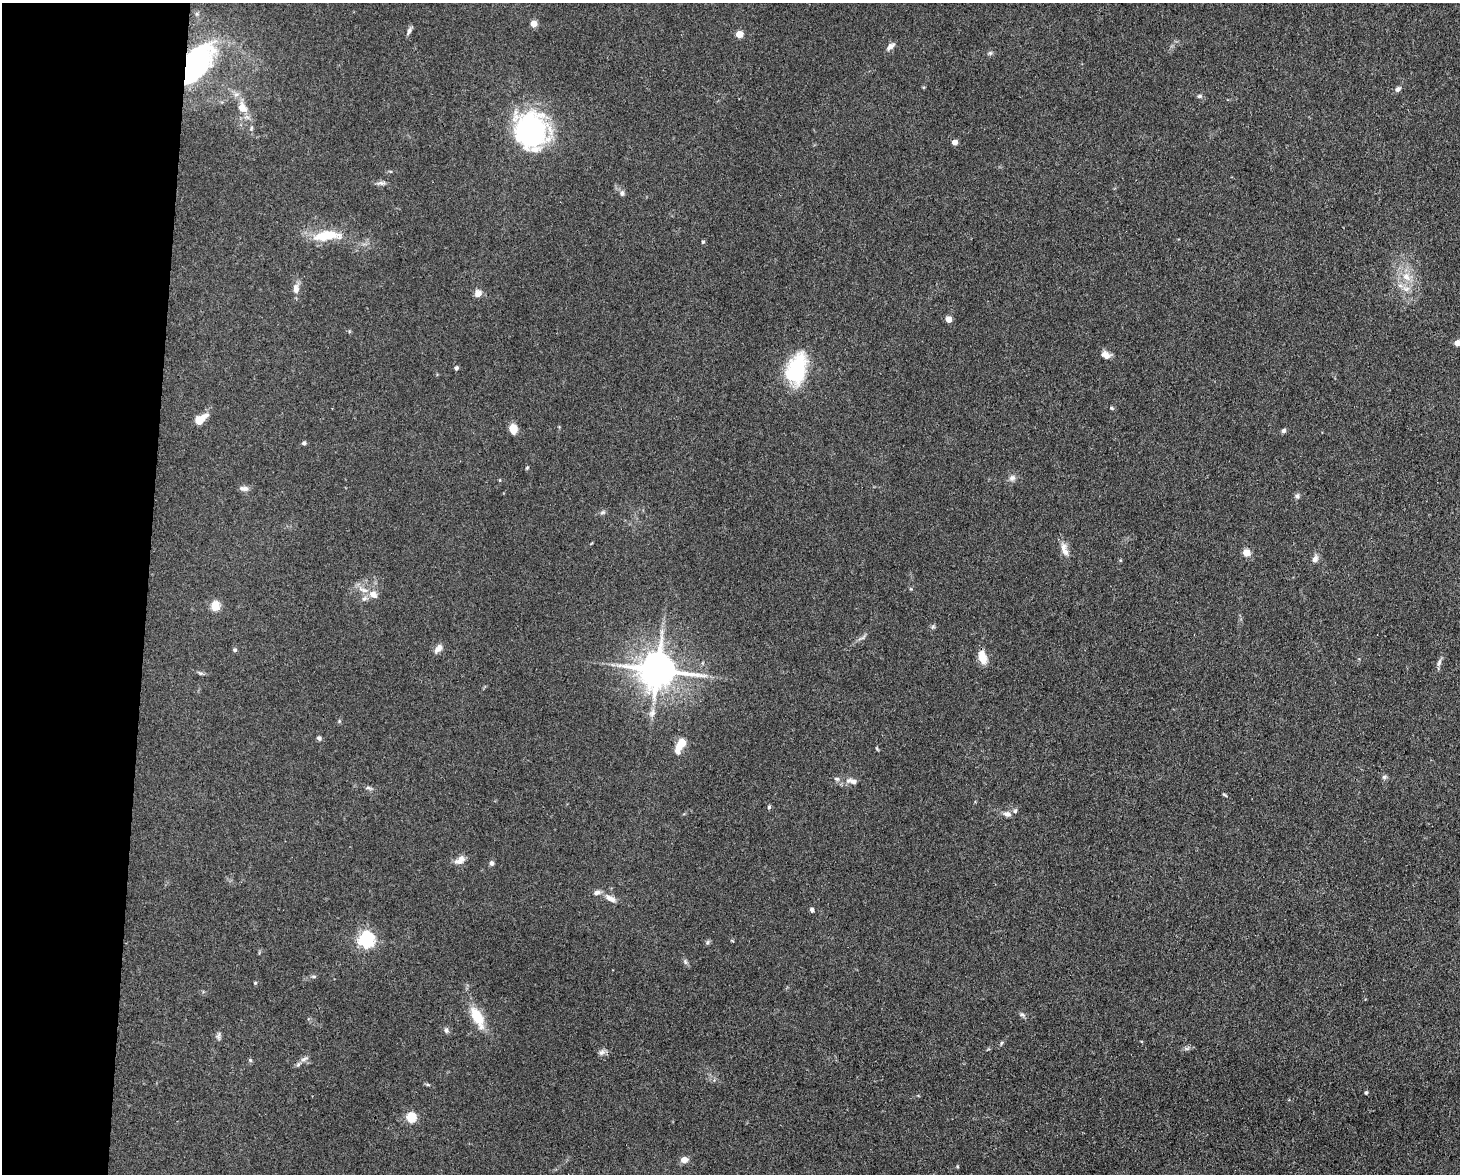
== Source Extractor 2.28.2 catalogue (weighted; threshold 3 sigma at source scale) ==
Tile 4 of 3 x 4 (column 1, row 2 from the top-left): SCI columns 224-1681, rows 2345-3516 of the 4709 x 4691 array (HDU 1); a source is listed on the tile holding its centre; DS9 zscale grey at full resolution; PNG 1462 x 1176 px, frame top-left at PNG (2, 3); no overlay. Shown black and unused: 10% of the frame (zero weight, under 3 of 4 exposures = <1% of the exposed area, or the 3 px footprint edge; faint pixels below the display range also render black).
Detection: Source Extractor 2.28.2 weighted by HDU 2 'WHT'; one run over the whole footprint, this tile lists its part. Background 0.0813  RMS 0.0062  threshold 0.0278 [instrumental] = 3 sigma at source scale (4.5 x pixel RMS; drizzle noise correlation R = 1.50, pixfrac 1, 0.05/0.05 arcsec/px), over >= 5 px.
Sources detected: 85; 1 inside a brighter object's white glare — not listed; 5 inside a brighter listed object's ellipse — not listed separately; the other 79 listed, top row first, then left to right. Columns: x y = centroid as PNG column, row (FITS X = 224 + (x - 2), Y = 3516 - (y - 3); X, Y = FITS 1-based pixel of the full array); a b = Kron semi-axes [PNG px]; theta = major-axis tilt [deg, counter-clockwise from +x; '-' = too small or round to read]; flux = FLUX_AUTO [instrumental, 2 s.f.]
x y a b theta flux
534 24 5 4 - 11
409 30 11 5 69 1.9
739 34 4 4 - 15
890 47 11 6 40 3.1
990 53 6 6 - 1.1
194 65 50 25 48 100
1398 89 7 5 45 2
1199 96 7 5 0 1.2
242 107 18 13 -58 8.8
251 128 6 4 61 0.94
531 130 31 27 -71 120
955 142 4 4 - 5.6
381 183 13 5 1 2.1
622 193 7 6 - 1.8
327 235 41 13 5 19
703 242 5 4 - 0.98
1406 276 13 10 -51 7.5
296 289 14 8 -86 4
1406 289 11 7 2 3.6
478 294 8 7 - 4.1
949 319 4 4 - 9.4
1457 343 4 4 - 7.3
1105 355 11 8 -29 4.1
456 368 5 4 - 1.6
796 369 36 21 74 43
1111 408 5 4 - 0.82
200 419 14 7 38 9.8
513 429 9 7 -78 8.3
1284 431 6 5 - 1.5
304 443 4 4 - 1.6
527 468 5 4 - 0.64
1012 478 9 8 - 2.5
244 488 13 7 -5 2.5
1297 496 7 6 - 1.5
603 512 8 5 19 1.3
1064 549 21 8 -71 4.9
1246 553 5 5 - 16
1315 559 9 7 60 2.8
373 594 13 10 -30 4.7
215 606 5 5 - 31
933 627 6 5 - 1.1
863 637 9 3 45 1.3
438 648 12 7 48 3.8
235 650 5 5 - 1.1
983 657 16 9 -74 7.9
1439 663 12 5 71 2
658 670 11 10 - 1600
200 673 8 4 -26 1.2
652 713 12 8 61 3.4
319 738 6 5 - 1.4
681 744 15 6 57 14
1384 777 7 5 -21 1.4
852 781 17 7 -10 4.2
368 788 9 4 -8 1.2
1224 794 6 3 -46 0.77
769 807 5 4 - 1.1
1007 814 11 7 -10 2.8
460 860 14 9 38 4.3
492 863 6 5 - 1.6
610 898 15 7 -27 4.5
812 910 5 5 - 1.5
366 940 6 6 - 200
708 942 6 5 - 1.1
685 962 8 5 -71 1.4
314 976 6 4 0 0.85
255 983 5 4 - 0.65
1022 1015 8 5 -28 1.6
477 1017 27 11 -63 17
446 1030 7 6 - 1.5
218 1036 12 5 87 1.7
1001 1043 6 4 87 0.79
1187 1048 7 4 19 1.3
602 1052 9 7 31 2.1
304 1059 13 5 23 2.3
250 1060 6 4 -45 0.79
428 1085 6 4 -19 0.8
1366 1093 4 4 - 0.99
411 1118 5 5 - 43
684 1160 9 7 13 3.8
Overlapping masked pixels (flux is a lower limit): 1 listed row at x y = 194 65
Isophote crosses this tile's border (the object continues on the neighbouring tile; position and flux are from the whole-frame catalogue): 1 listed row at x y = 1457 343